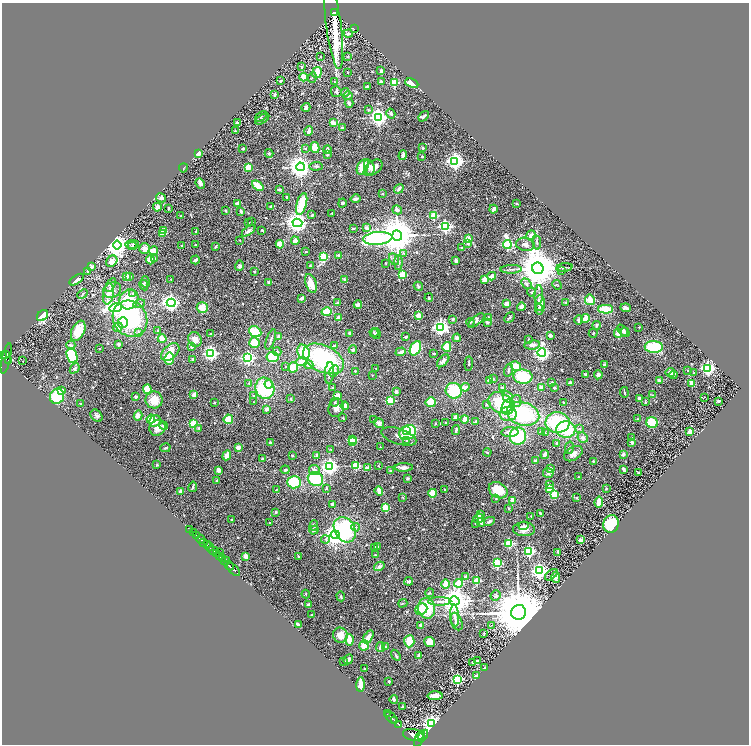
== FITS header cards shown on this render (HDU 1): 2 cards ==
NAXIS1  =                 1494
NAXIS2  =                 1484

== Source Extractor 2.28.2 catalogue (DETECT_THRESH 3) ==
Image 1494 x 1484 px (HDU 1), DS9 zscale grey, zoomed out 1/2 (1 PNG px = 2 x 2 image px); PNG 751 x 746 px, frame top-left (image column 2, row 1483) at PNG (2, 3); each listed source drawn as its Kron ellipse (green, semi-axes under 4 px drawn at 4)
Background 0.895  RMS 0.059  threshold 0.178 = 3 sigma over >= 5 px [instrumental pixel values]
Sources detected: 614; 22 cannot appear on this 1/2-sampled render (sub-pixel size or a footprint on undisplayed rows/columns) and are neither listed nor drawn; of the other 592, the 500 brightest by FLUX_AUTO listed and drawn (92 fainter detections omitted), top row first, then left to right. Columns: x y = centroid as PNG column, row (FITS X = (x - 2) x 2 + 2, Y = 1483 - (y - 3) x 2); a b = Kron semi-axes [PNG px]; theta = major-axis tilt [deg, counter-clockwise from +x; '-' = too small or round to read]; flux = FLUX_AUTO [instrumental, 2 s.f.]
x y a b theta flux
334 12 3 3 - 800
334 26 43 7 -82 680
354 29 4 1 - 59
348 34 4 3 - 31
320 56 3 2 - 9
348 57 3 3 - 10
302 67 3 3 - 12
381 71 3 2 - 25
317 72 5 4 - 120
347 72 2 2 - 8
304 77 4 3 - 78
312 78 5 3 - 13
280 80 4 2 - 9.9
335 82 3 3 - 15
381 82 3 3 - 30
394 82 3 3 - 560
412 83 7 4 -23 150
367 87 2 2 - 72
336 92 5 5 - 25
345 92 4 3 - 21
275 95 3 2 - 15
348 96 5 3 - 18
349 103 4 3 - 27
306 107 4 3 - 29
368 110 3 3 - 9.1
391 114 5 4 - 19
261 116 7 3 39 18
424 116 6 2 50 21
378 117 4 4 - 5100
262 119 8 4 33 25
237 123 3 3 - 30
333 123 4 2 - 100
343 128 4 3 - 24
235 131 2 2 - 41
309 131 4 3 - 62
315 147 5 4 - 160
423 148 2 2 - 41
243 149 2 2 - 75
305 149 2 2 - 20
328 150 4 3 - 36
269 153 4 3 - 14
199 154 2 2 - 280
328 155 3 3 - 16
403 155 5 3 - 44
422 156 2 2 - 16
455 161 4 4 - 4500
316 166 7 3 3 15
248 167 4 3 - 110
300 167 4 4 - 11000
363 167 8 5 64 250
369 167 8 5 -75 51
183 168 4 2 - 10
373 168 11 6 37 87
200 183 5 3 - 45
258 186 6 3 -39 180
279 189 4 2 - 29
399 189 5 2 - 40
382 194 2 2 - 27
287 197 2 2 - 46
161 198 5 4 - 31
355 199 5 3 - 41
238 203 4 3 - 32
342 203 4 3 - 25
302 204 11 5 74 350
517 204 3 2 - 12
271 206 3 3 - 14
157 207 4 4 - 52
169 208 2 2 - 13
493 209 4 3 - 41
397 210 5 4 - 32
226 211 3 2 - 12
241 211 2 2 - 73
332 213 3 2 - 8
312 215 3 2 - 13
434 215 3 3 - 540
180 216 2 2 - 9.4
252 222 3 2 - 13
248 223 2 2 - 20
297 223 5 4 - 6200
445 227 4 3 - 2100
366 228 4 4 - 41
353 229 2 2 - 38
262 230 2 2 - 9.7
164 231 3 2 - 260
196 231 4 2 - 14
249 231 8 3 37 32
162 233 3 2 - 210
397 235 5 5 - 41000
531 235 5 4 - 53
378 238 14 6 6 2700
468 238 2 2 - 200
240 240 2 2 - 14
295 241 4 3 - 78
537 242 7 3 -81 20
468 243 2 2 - 47
132 244 7 2 3 14
196 244 2 2 - 21
280 244 4 4 - 140
507 244 4 3 - 1600
525 244 9 6 -8 45
117 245 4 4 - 11000
182 245 3 2 - 17
132 246 4 3 - 9.8
216 247 3 2 - 16
461 248 2 2 - 30
145 249 5 5 - 75
153 251 5 3 - 140
306 252 2 2 - 20
403 253 3 3 - 8.5
338 255 2 2 - 64
323 256 3 3 - 550
154 258 4 3 - 15
394 259 6 4 -60 33
150 260 4 4 - 110
195 260 4 3 - 26
112 261 6 5 - 94
456 261 3 2 - 42
386 263 2 2 - 19
398 263 7 2 -90 16
310 265 2 2 - 8.1
240 266 5 3 - 19
92 267 2 2 - 90
564 267 8 2 7 19
538 268 6 5 - 51000
511 269 10 2 1 21
88 271 3 3 - 14
254 271 3 3 - 11
562 271 3 3 - 7.9
402 275 3 3 - 550
126 276 2 2 - 140
129 276 3 2 - 21
492 276 4 3 - 56
171 279 2 2 - 15
485 279 4 3 - 88
77 280 8 4 35 44
345 280 4 3 - 44
145 282 6 3 -79 24
268 282 2 2 - 58
311 283 10 5 -70 150
526 284 6 4 -48 27
111 285 7 3 59 21
144 285 5 4 - 22
557 285 5 4 - 13
418 286 5 3 - 14
112 290 9 7 30 100
532 292 4 3 - 12
133 293 4 4 - 13
82 294 5 2 - 11
108 294 10 5 80 70
539 295 9 2 87 19
301 298 3 2 - 43
429 298 4 3 - 12
129 299 10 9 - 430
590 300 5 4 - 110
566 302 3 2 - 10
171 303 4 4 - 4400
337 303 3 3 - 19
540 303 8 5 -89 94
139 304 6 3 16 23
507 304 2 2 - 250
358 305 4 3 - 68
521 307 4 4 - 52
115 308 6 4 9 2400
202 308 5 5 - 130
626 308 5 3 - 38
539 309 5 3 - 17
606 309 7 4 -1 180
327 312 5 3 - 230
42 315 6 4 43 330
419 316 2 2 - 310
339 318 2 2 - 150
489 318 3 3 - 52
509 318 6 2 46 17
130 319 18 16 -56 1100
453 319 3 2 - 12
585 319 4 3 - 150
579 320 4 4 - 25
476 321 10 4 39 27
470 322 4 3 - 13
487 322 4 4 - 18
123 323 5 5 - 84
597 325 4 3 - 31
118 327 5 4 - 56
441 327 4 4 - 3700
639 327 2 2 - 14
158 330 2 2 - 10
623 330 6 4 -46 48
78 331 11 6 65 210
138 332 3 3 - 26
255 332 6 5 - 250
625 332 5 2 - 34
350 333 3 2 - 13
374 333 4 3 - 14
593 333 4 3 - 9.8
618 333 5 3 - 140
211 334 2 2 - 9.1
376 334 5 4 - 19
550 335 4 3 - 28
279 337 2 2 - 130
406 337 3 2 - 21
457 338 4 3 - 35
162 339 4 3 - 96
195 339 7 6 - 70
271 339 10 2 71 29
528 339 3 2 - 9.3
254 343 5 5 - 190
118 344 3 3 - 22
71 345 4 4 - 26
532 345 8 4 9 46
334 346 3 3 - 28
192 347 4 3 - 17
447 347 5 4 - 160
654 347 9 6 -2 470
100 348 2 2 - 14
415 348 8 5 61 330
353 350 4 4 - 25
170 352 11 7 44 180
277 352 4 3 - 24
304 352 8 6 -62 300
401 352 5 3 - 45
211 353 4 3 - 2800
434 353 3 2 - 10
542 353 4 4 - 3700
6 355 4 2 - 310
3 356 3 2 - 560
72 356 8 5 -70 700
273 357 6 5 - 230
248 358 3 3 - 2300
6 359 15 2 77 700
169 359 6 5 - 240
193 359 3 3 - 18
324 359 22 13 -26 1300
8 361 4 3 - 210
23 361 2 1 - 11
443 361 8 4 47 41
302 362 5 4 - 140
469 364 7 3 85 15
309 365 4 4 - 36
605 365 3 2 - 49
516 366 6 4 -32 170
285 367 3 3 - 8.3
293 367 5 5 - 200
75 368 5 4 - 23
376 368 2 2 - 9
708 368 4 3 - 2500
508 370 6 3 72 20
688 370 2 2 - 27
334 371 6 4 63 27
355 371 2 2 - 9.8
670 372 5 4 - 64
329 373 11 4 85 57
694 373 2 2 - 15
585 374 3 3 - 18
372 375 2 2 - 11
598 375 4 4 - 38
673 375 4 3 - 24
523 377 9 7 -7 370
493 379 4 2 - 8.5
490 380 2 2 - 150
659 380 2 2 - 98
249 383 3 3 - 7.4
552 383 3 3 - 18
570 383 2 2 - 140
692 383 4 4 - 61
269 384 4 4 - 42
465 387 4 3 - 66
541 387 3 2 - 77
265 388 11 9 -71 650
332 388 2 2 - 28
503 388 3 3 - 27
554 388 2 2 - 18
147 389 5 4 - 170
62 390 4 3 - 22
454 391 8 7 - 450
396 392 3 3 - 31
624 392 5 2 - 13
194 395 4 3 - 82
337 395 4 3 - 60
653 395 4 3 - 13
57 396 8 7 - 420
254 396 4 3 - 14
136 397 3 3 - 25
508 397 6 4 -60 89
705 397 2 1 - 30
639 398 3 3 - 29
291 399 3 2 - 12
154 400 8 8 - 160
390 400 3 3 - 480
516 401 6 5 - 36
718 401 3 2 - 26
254 402 2 2 - 7.8
335 402 4 3 - 13
431 402 5 5 - 190
645 402 4 3 - 13
214 403 2 2 - 39
501 403 13 10 -27 440
563 403 2 2 - 9.1
81 404 3 3 - 9.4
486 405 4 3 - 9.6
345 406 4 4 - 87
508 407 8 6 69 160
336 408 9 7 71 73
266 409 3 3 - 59
508 414 8 7 - 79
523 414 16 11 -16 800
97 416 7 5 -50 27
138 416 5 4 - 60
456 417 4 3 - 33
343 418 3 3 - 8.7
151 419 4 4 - 350
228 419 5 4 - 160
374 419 2 2 - 11
465 419 4 2 - 130
637 419 4 3 - 10
155 421 6 5 - 73
476 421 4 3 - 25
446 422 2 2 - 13
558 422 12 10 2 640
379 423 5 4 - 49
652 423 6 5 - 270
193 424 3 3 - 580
435 424 3 2 - 8.9
164 426 4 3 - 27
157 428 8 7 - 120
199 428 4 3 - 19
580 428 3 3 - 18
406 430 2 2 - 50
456 430 5 3 - 25
566 430 9 8 - 450
541 431 3 3 - 8.3
690 431 4 3 - 88
408 432 9 7 32 560
510 432 8 5 3 65
545 433 3 3 - 9.9
399 436 18 7 -18 67
518 436 8 8 - 510
583 437 5 4 - 32
631 438 4 3 - 13
352 439 3 2 - 580
406 440 3 3 - 15
270 442 3 2 - 7.6
353 442 3 3 - 290
632 442 3 3 - 31
556 443 2 2 - 15
238 447 2 2 - 150
380 447 2 2 - 11
165 448 5 3 - 15
569 448 6 3 77 13
331 450 3 2 - 7.4
487 452 4 2 - 9
545 454 4 3 - 47
573 454 10 6 32 65
623 454 2 2 - 130
227 455 5 3 - 96
292 455 2 2 - 31
316 455 4 4 - 16
262 459 3 3 - 17
536 461 3 2 - 62
593 461 2 2 - 52
157 465 3 3 - 10
330 466 4 4 - 4200
356 466 3 3 - 580
378 466 2 2 - 7.8
404 467 9 4 1 47
368 468 4 3 - 61
550 468 4 3 - 34
624 469 3 2 - 27
218 470 3 3 - 54
285 470 4 3 - 14
314 470 5 5 - 42
390 471 3 3 - 11
548 473 5 4 - 36
639 473 2 2 - 13
579 477 3 3 - 8
408 478 3 2 - 33
315 479 8 7 - 460
217 480 3 3 - 8.2
294 482 6 6 - 470
550 485 2 2 - 64
193 487 5 3 - 15
326 488 3 3 - 11
444 489 2 2 - 37
550 489 3 2 - 390
606 489 3 2 - 13
276 490 3 3 - 11
498 490 10 7 -32 270
181 491 2 2 - 130
379 491 5 3 - 90
433 493 4 4 - 160
554 494 4 3 - 400
403 497 4 3 - 8.4
496 498 3 3 - 11
577 498 3 3 - 13
513 500 2 2 - 200
599 502 5 3 - 150
332 504 3 3 - 25
385 508 3 3 - 450
509 508 3 2 - 12
276 512 2 2 - 47
540 513 3 2 - 19
480 515 3 2 - 100
531 516 2 2 - 8.9
478 518 5 4 - 26
231 520 2 2 - 15
489 521 6 3 28 25
481 522 4 4 - 21
270 523 2 2 - 16
476 524 3 2 - 9.6
611 524 9 7 67 330
314 526 5 3 - 14
524 526 5 3 - 23
356 527 4 4 - 20
190 529 2 1 - 44
524 529 11 7 -1 98
314 530 5 3 - 30
345 530 13 10 -60 840
193 532 3 2 - 150
196 535 2 2 - 230
335 535 4 4 - 7500
200 539 4 2 - 1400
325 539 4 3 - 17
580 540 2 2 - 150
204 542 2 2 - 410
509 543 3 3 - 740
207 545 2 1 - 500
209 547 4 2 - 1500
375 547 2 2 - 16
377 547 2 2 - 62
213 551 5 2 - 520
529 551 3 3 - 1400
558 552 4 2 - 11
219 553 2 1 - 61
216 554 3 1 - 360
375 555 3 3 - 11
245 556 2 2 - 160
219 557 3 2 - 600
299 557 4 2 - 11
222 559 2 1 - 150
226 561 4 2 - 340
497 563 3 3 - 970
229 565 5 2 - 1300
379 566 6 4 31 38
234 569 8 2 -46 1900
539 571 4 4 - 4300
551 575 7 3 39 30
466 577 4 3 - 26
556 577 6 3 -86 81
409 581 4 3 - 33
477 581 3 3 - 460
458 583 4 3 - 620
445 584 4 3 - 130
429 593 4 3 - 16
306 594 4 2 - 14
496 595 5 5 - 21
341 596 5 3 - 13
440 601 11 3 0 45
454 601 5 4 - 18000
403 603 4 2 - 9
308 604 3 2 - 17
427 608 10 8 -81 430
421 609 6 5 - 73
519 612 7 7 - 88000
312 615 2 2 - 20
455 616 11 4 -86 48
457 622 9 5 -69 54
298 625 4 3 - 41
421 625 2 2 - 42
491 625 3 3 - 7.8
484 633 2 2 - 18
340 635 8 7 - 99
368 637 7 4 61 86
349 640 6 3 -88 160
409 641 6 5 - 210
430 642 5 5 - 110
364 645 5 5 - 120
380 647 5 3 - 46
386 647 3 3 - 29
396 655 6 3 -57 13
418 656 4 3 - 38
348 659 5 3 - 30
344 661 2 2 - 11
477 661 3 2 - 34
473 662 3 2 - 33
484 668 3 2 - 9.4
364 669 2 2 - 23
477 676 3 2 - 74
457 679 3 3 - 1900
389 681 3 2 - 14
360 684 7 2 89 220
435 696 7 4 2 82
394 699 4 3 - 27
402 707 3 2 - 16
387 714 2 1 - 58
391 718 7 2 -41 1800
395 721 2 1 - 440
399 724 3 2 - 830
432 724 3 3 - 8100
413 735 10 5 -9 6900
423 736 6 2 55 1500
419 739 9 4 66 3900
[92 fainter detections neither listed nor drawn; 22 sub-pixel or undisplayed-footprint detections neither listed nor drawn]